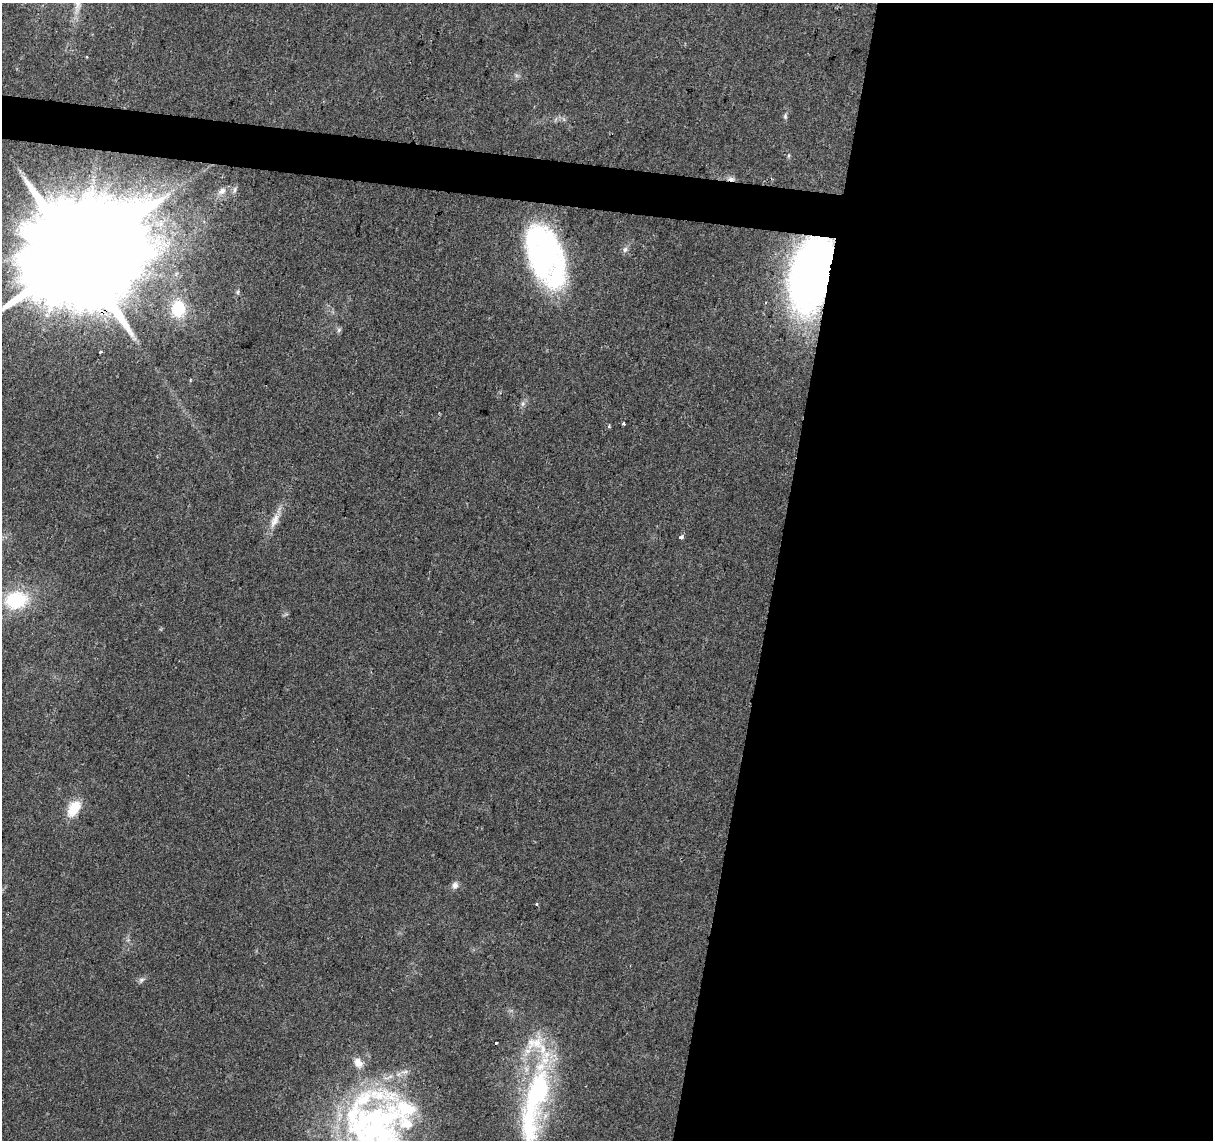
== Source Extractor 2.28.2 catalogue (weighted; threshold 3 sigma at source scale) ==
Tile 12 of 4 x 4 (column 4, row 3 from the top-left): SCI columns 3634-4844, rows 1363-2500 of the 4851 x 5061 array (HDU 1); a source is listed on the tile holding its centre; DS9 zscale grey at full resolution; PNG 1215 x 1142 px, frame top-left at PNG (2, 3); no overlay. Shown black and unused: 39% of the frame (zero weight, under 2 of 3 exposures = <1% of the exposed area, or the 3 px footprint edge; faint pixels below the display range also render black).
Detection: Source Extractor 2.28.2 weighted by HDU 2 'WHT'; one run over the whole footprint, this tile lists its part. Background 0.0399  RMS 0.0058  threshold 0.0263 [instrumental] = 3 sigma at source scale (4.5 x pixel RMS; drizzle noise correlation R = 1.50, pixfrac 1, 0.0396/0.0396 arcsec/px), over >= 5 px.
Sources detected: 37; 3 inside a brighter object's white glare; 1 cosmic-ray / hot-pixel residue — not listed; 6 inside a brighter listed object's ellipse — not listed separately; the other 27 listed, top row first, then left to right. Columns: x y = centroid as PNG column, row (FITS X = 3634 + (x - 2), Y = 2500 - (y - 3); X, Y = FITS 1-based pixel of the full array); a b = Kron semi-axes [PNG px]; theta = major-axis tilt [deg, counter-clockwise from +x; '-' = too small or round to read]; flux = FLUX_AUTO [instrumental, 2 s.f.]
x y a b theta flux
87 57 4 3 - 0.48
785 116 7 5 72 1.2
234 190 10 5 73 1.7
222 191 12 8 39 3.2
625 249 8 6 72 1.9
545 255 55 28 -70 190
78 257 36 26 69 27000
812 273 46 24 72 460
238 292 6 4 89 0.96
765 303 3 2 - 1
178 309 21 17 -87 24
339 330 7 5 60 1.2
523 404 8 6 69 1.8
624 424 4 3 - 1.4
609 426 5 5 - 0.8
275 520 24 10 64 7.2
680 537 4 3 - 16
16 600 26 20 10 37
74 808 17 11 57 16
455 885 9 8 - 2.7
537 904 4 3 - 0.67
141 980 8 6 31 1.8
496 1043 3 3 - 3.8
404 1072 13 4 10 2.1
539 1089 112 23 83 100
406 1108 119 31 -24 67
359 1131 107 37 -89 120
Overlapping masked pixels (flux is a lower limit): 2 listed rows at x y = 78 257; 812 273
Isophote crosses this tile's border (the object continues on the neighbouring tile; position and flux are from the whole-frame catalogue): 2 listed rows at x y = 78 257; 359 1131